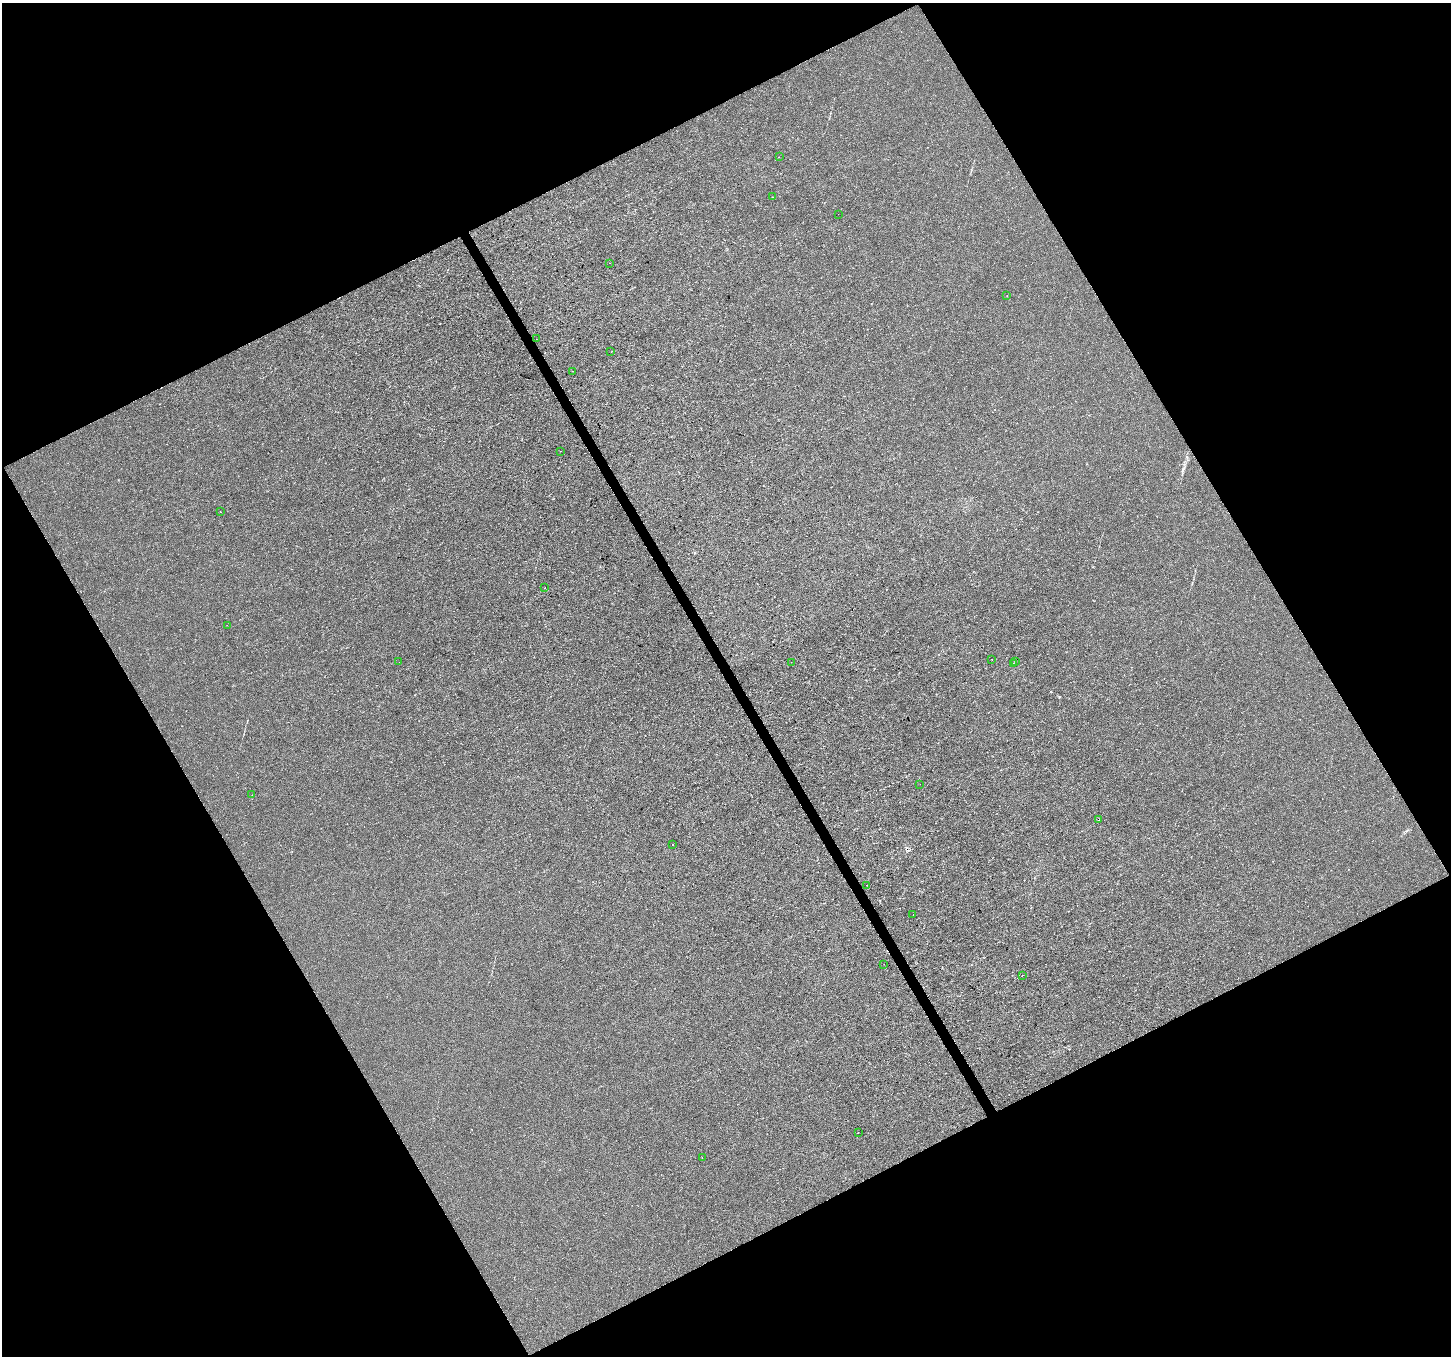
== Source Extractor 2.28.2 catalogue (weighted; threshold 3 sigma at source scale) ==
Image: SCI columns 1-5796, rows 108-5523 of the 5801 x 5689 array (HDU 1 of 3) = the unmasked area's bounding box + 8 px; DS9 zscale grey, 4 x 4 block average (1 PNG px = mean of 4 x 4 image px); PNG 1453 x 1358 px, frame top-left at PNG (2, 3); each listed source drawn as its Kron ellipse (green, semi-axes under 4 px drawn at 4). Shown black and unused: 47% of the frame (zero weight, under 3 of 4 exposures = <1% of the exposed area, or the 3 px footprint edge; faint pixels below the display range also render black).
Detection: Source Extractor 2.28.2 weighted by HDU 2 'WHT'. Background 3.68e-05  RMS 0.0016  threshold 0.00711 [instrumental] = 3 sigma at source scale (4.5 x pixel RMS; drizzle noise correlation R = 1.50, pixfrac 1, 0.0396/0.0396 arcsec/px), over >= 5 px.
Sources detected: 28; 1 cosmic-ray / hot-pixel residue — neither listed nor drawn; the other 27 listed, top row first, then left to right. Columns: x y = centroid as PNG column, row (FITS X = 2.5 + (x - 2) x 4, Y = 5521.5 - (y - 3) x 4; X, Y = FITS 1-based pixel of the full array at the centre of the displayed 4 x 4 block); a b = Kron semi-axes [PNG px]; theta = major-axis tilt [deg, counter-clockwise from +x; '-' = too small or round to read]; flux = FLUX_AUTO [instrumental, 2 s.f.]
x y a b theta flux
779 157 2 2 - 0.46
773 197 2 2 - 0.27
838 214 2 2 - 0.17
610 263 2 2 - 0.17
1007 295 2 2 - 0.33
536 339 2 2 - 0.16
611 352 2 2 - 0.27
573 371 2 2 - 0.6
561 451 2 2 - 0.37
220 512 2 2 - 0.86
545 587 2 2 - 0.43
227 625 2 2 - 0.26
992 659 2 2 - 0.21
399 662 2 2 - 0.16
791 662 2 2 - 0.16
1015 662 2 2 - 0.28
1013 664 2 2 - 0.24
920 784 2 2 - 0.37
252 795 2 2 - 0.18
1099 820 2 2 - 0.24
673 844 2 2 - 0.93
867 885 2 2 - 0.2
913 915 2 2 - 0.18
884 964 2 2 - 0.15
1022 975 2 2 - 0.27
858 1132 2 2 - 0.6
702 1157 2 2 - 0.28
Diffuse or blended objects may show on this block-average render without a row.